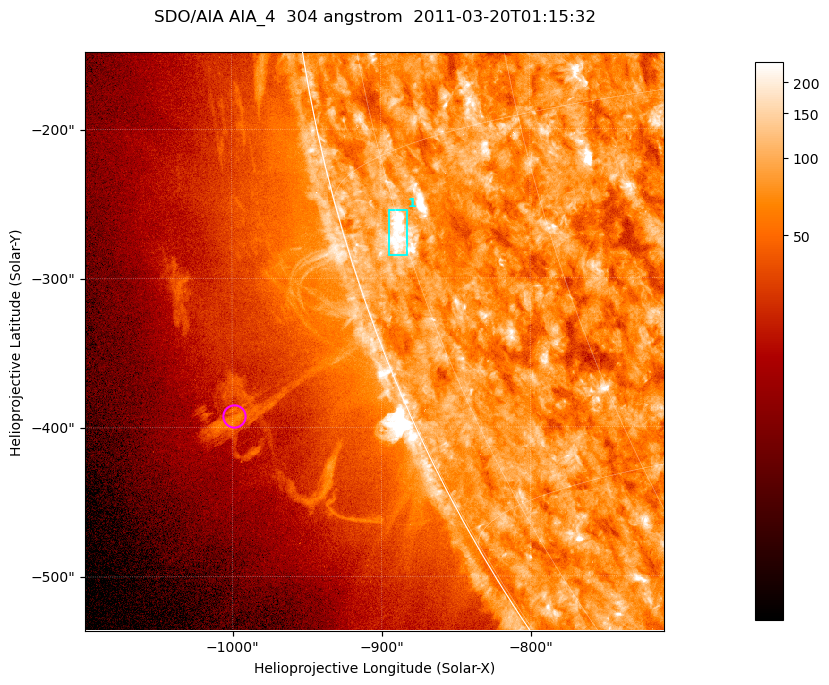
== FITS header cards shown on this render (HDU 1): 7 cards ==
TELESCOP= 'SDO/AIA '           / For AIA: SDO/AIA
INSTRUME= 'AIA_4   '           / For AIA: AIA_ATA1, AIA_ATA2, AIA_ATA3 or AIA_AT
WAVELNTH=                  304 / [angstrom] Wavelength
WAVEUNIT= 'angstrom'           / Wavelength unit: angstrom
DATE-OBS= '2011-03-20T01:15:32.124' / [ISO] Date when observation started; ISO 8
CTYPE1  = 'HPLN-TAN'           / CTYPE1; Typically HPLN
CTYPE2  = 'HPLT-TAN'           / CTYPE2; Typically HPLT

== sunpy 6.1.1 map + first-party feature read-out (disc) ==
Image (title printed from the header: SDO/AIA AIA_4  304 angstrom  2011-03-20T01:15:32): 647 x 647 px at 0.6 arcsec/px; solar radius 964 arcsec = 1606 px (partial field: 2.4% of the solar disc is inside the frame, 47% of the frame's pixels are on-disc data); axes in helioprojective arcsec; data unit not stated in the header (colour bar unlabelled)
Orientation: roll -0.132 deg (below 1 deg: not rotated)
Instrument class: DISC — disc imager (sunpy class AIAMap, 304 A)
Bright regions (active regions / flare kernels): reference = the on-disc median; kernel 5 px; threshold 5 sigma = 116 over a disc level ~75.4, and >= 1.15x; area >= 418 px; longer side >= 8 px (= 4.8 arcsec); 1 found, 1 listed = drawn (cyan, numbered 1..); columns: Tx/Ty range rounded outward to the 2 arcsec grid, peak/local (2 s.f.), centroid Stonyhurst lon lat
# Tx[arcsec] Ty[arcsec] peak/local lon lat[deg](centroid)
1 -896..-882 -286..-254 5.8 -76 -18
Off-limb structures (1.02-1.3 R_sun): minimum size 209 px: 5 found; the strongest spans PA ~110..115 deg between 1.07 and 1.14 R_sun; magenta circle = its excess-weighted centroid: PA ~110 deg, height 1.11 R_sun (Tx ~-998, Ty ~-392 arcsec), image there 2.6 x the reference